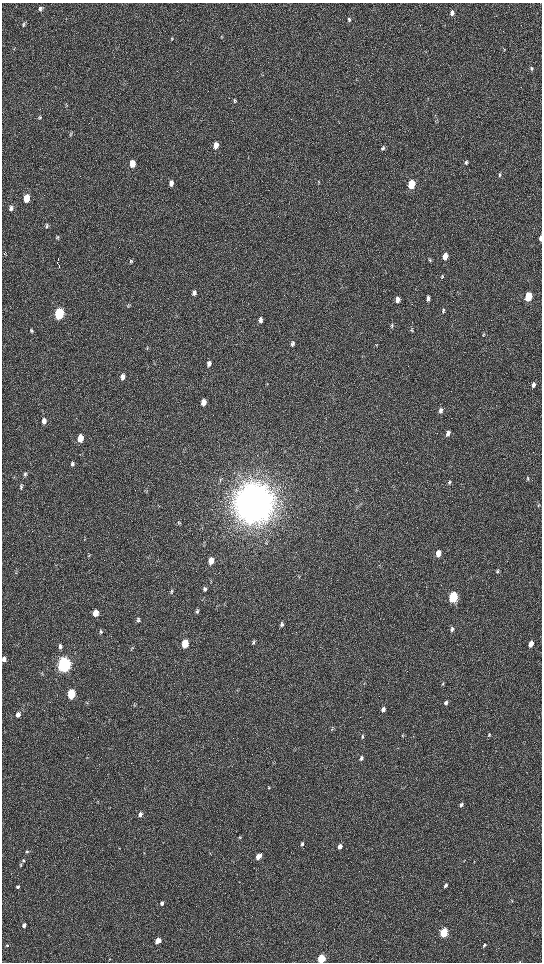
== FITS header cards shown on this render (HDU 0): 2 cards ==
NAXIS1  =                 1080 / length of data axis 1
NAXIS2  =                 1920 / length of data axis 2

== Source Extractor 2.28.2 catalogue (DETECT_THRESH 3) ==
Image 1080 x 1920 px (HDU 0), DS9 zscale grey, zoomed out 1/2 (1 PNG px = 2 x 2 image px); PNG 544 x 964 px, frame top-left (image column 1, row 1919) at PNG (2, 3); no overlay
Background 522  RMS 36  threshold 107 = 3 sigma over >= 5 px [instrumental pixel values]
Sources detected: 117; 3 cannot appear on this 1/2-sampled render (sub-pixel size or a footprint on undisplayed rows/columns) and are not listed; the other 114 listed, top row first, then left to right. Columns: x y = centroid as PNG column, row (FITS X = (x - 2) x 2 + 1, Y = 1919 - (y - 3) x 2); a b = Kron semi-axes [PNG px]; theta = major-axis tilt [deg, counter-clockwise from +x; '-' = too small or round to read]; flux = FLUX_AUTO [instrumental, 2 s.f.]
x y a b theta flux
40 9 5 4 - 1.8e+04
452 13 6 4 86 2.7e+04
349 19 6 4 -82 1.5e+04
24 24 7 4 71 1.1e+04
171 39 6 4 -86 8.1e+03
531 68 6 4 -88 1.2e+04
235 100 6 4 80 1.3e+04
40 117 7 4 82 9.7e+03
70 134 4 4 - 7.5e+03
216 145 6 5 - 6.0e+04
383 148 7 5 73 1.5e+04
466 162 6 4 87 1.4e+04
132 164 6 4 84 1.1e+05
499 175 6 3 80 1.1e+04
319 182 5 3 - 6.3e+03
171 183 7 5 83 3.6e+04
411 184 6 4 84 3.6e+05
26 198 6 5 - 1.4e+05
11 208 7 5 83 2.6e+04
47 226 6 4 85 1.4e+04
58 237 5 3 - 9.7e+03
541 238 6 3 88 3.5e+04
445 256 6 4 83 6.9e+04
58 259 2 1 - 1.6e+05
430 260 5 4 - 8.9e+03
131 261 5 5 - 1.2e+04
57 262 4 1 - 3.8e+04
58 265 2 1 - 3.8e+04
59 268 2 1 - 2.8e+04
442 276 5 4 - 8.6e+03
194 293 7 5 80 2.7e+04
528 297 6 4 82 3.3e+05
428 298 7 4 87 2.5e+04
397 299 6 5 - 4.2e+04
128 306 7 3 -85 8.1e+03
443 311 6 4 72 1.2e+04
59 314 6 5 - 9.6e+05
260 320 7 5 -89 2.3e+04
392 326 7 3 74 1.1e+04
31 330 5 4 - 1.1e+04
412 330 5 3 - 7.9e+03
484 334 5 3 - 8.4e+03
292 344 6 4 -84 1.5e+04
209 364 6 5 - 3.3e+04
122 376 7 5 83 3.2e+04
533 385 6 4 78 2.9e+04
203 402 6 5 - 5.1e+04
441 410 6 4 77 2.5e+04
44 421 6 5 - 3.8e+04
448 433 6 4 76 3.3e+04
80 438 6 5 - 1.2e+05
72 464 6 5 - 1.5e+04
25 474 6 5 - 1.3e+04
528 479 6 4 -76 1.0e+04
449 482 6 4 62 1.1e+04
21 487 6 4 -79 1.1e+04
146 491 6 4 43 1.0e+04
254 503 15 13 80 2.8e+07
538 506 4 4 - 7.4e+03
179 522 6 4 -43 9.8e+03
438 553 6 4 74 6.8e+04
211 561 6 5 - 7.2e+04
497 571 5 4 - 1.1e+04
205 589 6 5 - 2.0e+04
171 591 6 5 - 1.2e+04
453 597 6 4 75 9.3e+05
197 611 6 4 86 1.4e+04
95 613 6 5 - 8.5e+04
138 620 6 5 - 1.4e+04
282 624 6 4 -79 1.6e+04
452 629 6 4 76 1.8e+04
101 632 6 5 - 1.2e+04
253 643 5 4 - 9.5e+03
185 644 6 4 79 1.9e+05
531 644 5 4 - 7.7e+04
60 646 6 5 - 2.0e+04
4 659 6 5 - 3.3e+04
64 665 7 5 86 3.9e+06
42 674 5 2 - 5.7e+03
443 684 5 3 - 7.2e+03
71 694 6 4 83 4.1e+05
446 703 6 4 59 1.9e+04
134 705 5 4 - 8.3e+03
383 709 6 4 68 2.2e+04
18 714 6 5 - 3.7e+04
332 729 4 3 - 5.6e+03
402 735 4 4 - 7.2e+03
489 735 4 3 - 5.8e+03
362 737 6 4 74 1.2e+04
361 758 6 5 - 1.8e+04
268 788 5 2 - 5.5e+03
98 802 4 2 - 4.9e+03
461 805 5 4 - 2.0e+04
140 814 5 4 - 2.7e+04
240 837 4 3 - 6.7e+03
302 844 5 4 - 1.2e+04
340 846 5 4 - 3.2e+04
27 851 5 4 - 8.6e+03
258 857 6 4 42 5.9e+04
23 860 5 4 - 9.7e+03
464 861 3 2 - 3.3e+03
21 864 6 3 73 8.2e+03
445 885 5 3 - 1.7e+04
18 887 4 4 - 1.1e+04
512 900 3 3 - 4.5e+03
162 903 4 4 - 1.9e+04
24 925 4 4 - 2.6e+04
444 933 5 4 - 6.3e+05
158 941 4 4 - 1.0e+05
7 945 5 4 - 8.7e+03
484 945 4 3 - 1.2e+04
109 959 4 3 - 5.0e+03
321 959 5 4 - 4.7e+05
520 962 3 2 - 2.8e+03
At the frame edge (FLAGS 8, measured only in part): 4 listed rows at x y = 541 238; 4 659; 321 959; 520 962
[3 sub-pixel or undisplayed-footprint detections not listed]